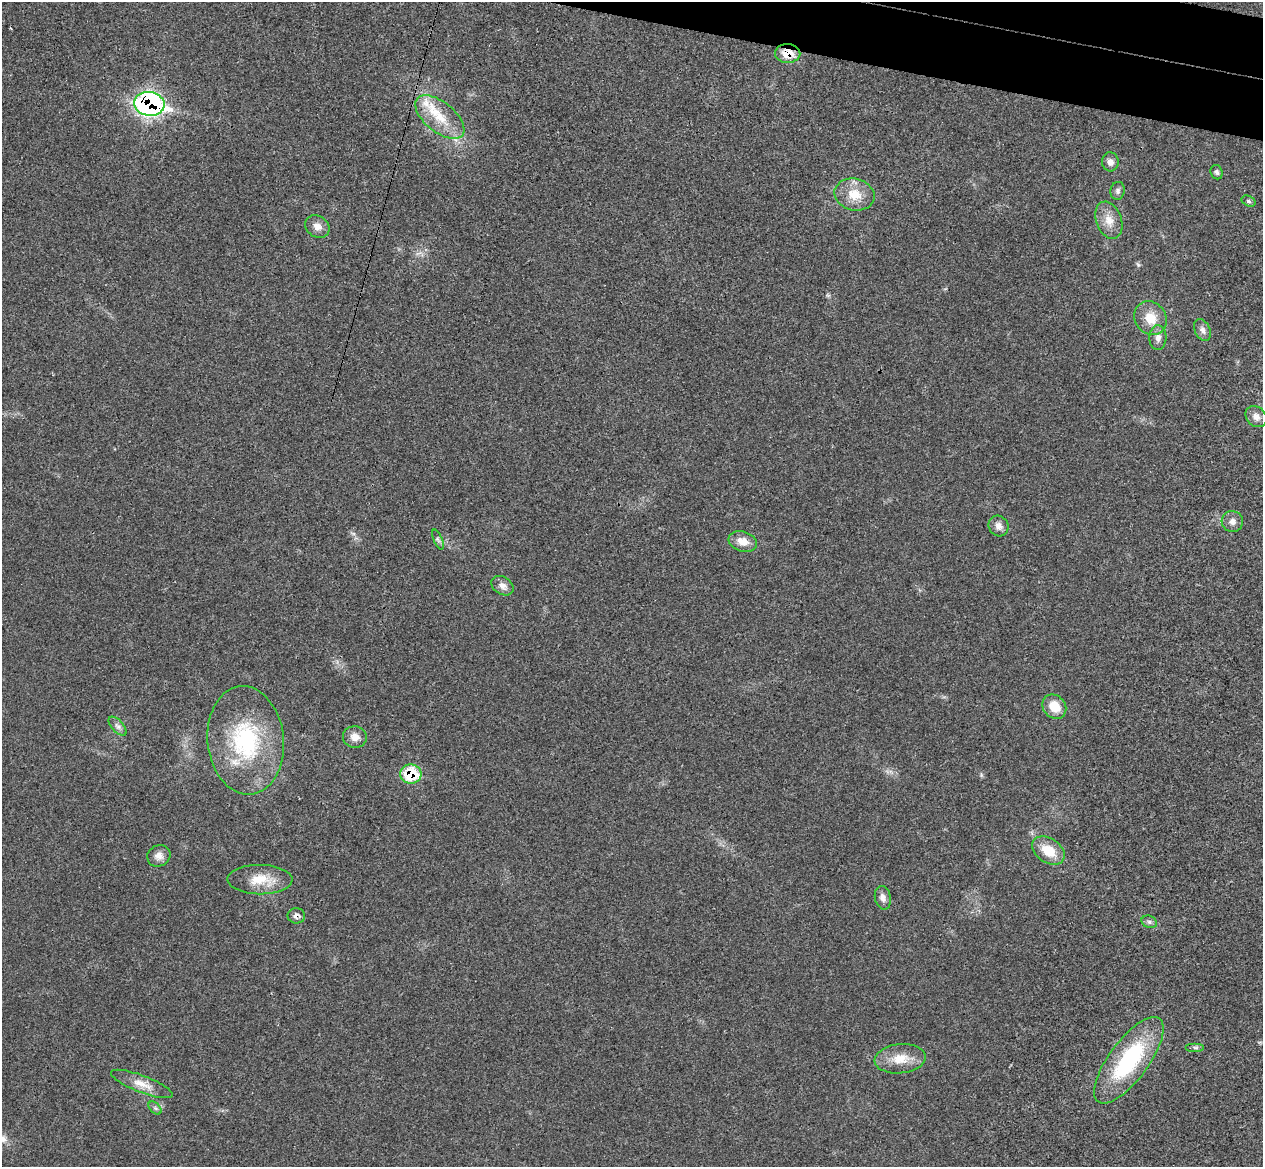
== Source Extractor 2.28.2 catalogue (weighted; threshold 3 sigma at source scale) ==
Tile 10 of 4 x 4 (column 2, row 3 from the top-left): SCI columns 1281-2541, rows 1467-2631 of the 5084 x 5145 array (HDU 1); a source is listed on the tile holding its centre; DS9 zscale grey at full resolution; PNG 1265 x 1169 px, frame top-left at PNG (2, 2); each listed source drawn as its Kron ellipse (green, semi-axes under 4 px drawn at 4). Shown black and unused: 3% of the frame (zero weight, under 3 of 4 exposures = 6% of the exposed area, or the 3 px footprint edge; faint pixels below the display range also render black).
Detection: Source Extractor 2.28.2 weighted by HDU 2 'WHT'; one run over the whole footprint, this tile lists its part. Background 0.0253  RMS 0.0061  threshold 0.0274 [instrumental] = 3 sigma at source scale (4.5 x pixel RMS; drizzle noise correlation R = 1.50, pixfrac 1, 0.05/0.05 arcsec/px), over >= 5 px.
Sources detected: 36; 1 inside a brighter listed object's ellipse — not listed separately; the other 35 listed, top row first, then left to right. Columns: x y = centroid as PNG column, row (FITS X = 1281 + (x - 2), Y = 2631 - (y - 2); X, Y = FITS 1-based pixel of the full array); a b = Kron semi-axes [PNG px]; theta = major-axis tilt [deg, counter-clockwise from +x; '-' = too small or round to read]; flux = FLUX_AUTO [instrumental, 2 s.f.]
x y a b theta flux
788 53 12 9 -1 10
149 104 15 12 -7 180
440 117 29 15 -39 19
1110 162 9 8 - 3.1
1217 172 7 6 - 1.4
1118 191 9 7 80 1.9
855 195 20 16 -13 13
1248 201 7 5 -28 1
1109 220 19 12 -70 8.2
317 227 13 10 -32 4.7
1151 318 18 15 -52 12
1202 330 11 7 -63 2.9
1158 338 12 8 87 3.7
1256 417 12 9 -45 3.9
1232 522 11 10 - 3.4
999 526 11 9 -55 3.7
438 539 11 4 -67 1.4
743 541 14 10 -18 6.9
502 586 12 8 -31 3.8
1054 707 13 11 -49 11
118 726 11 6 -48 2.3
355 737 12 11 - 5.3
246 740 54 38 -84 70
411 774 11 9 0 26
1048 851 18 12 -34 14
159 856 12 10 31 4.1
260 880 32 15 -1 15
883 898 12 8 -78 3.3
296 916 8 7 - 2.6
1149 922 8 6 -22 1.6
1195 1048 9 4 0 1.4
900 1059 26 14 6 12
1129 1060 52 19 54 65
142 1084 33 8 -21 8.1
155 1108 8 4 -44 1.3
Overlapping masked pixels (flux is a lower limit): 4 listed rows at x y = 788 53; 149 104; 411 774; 296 916